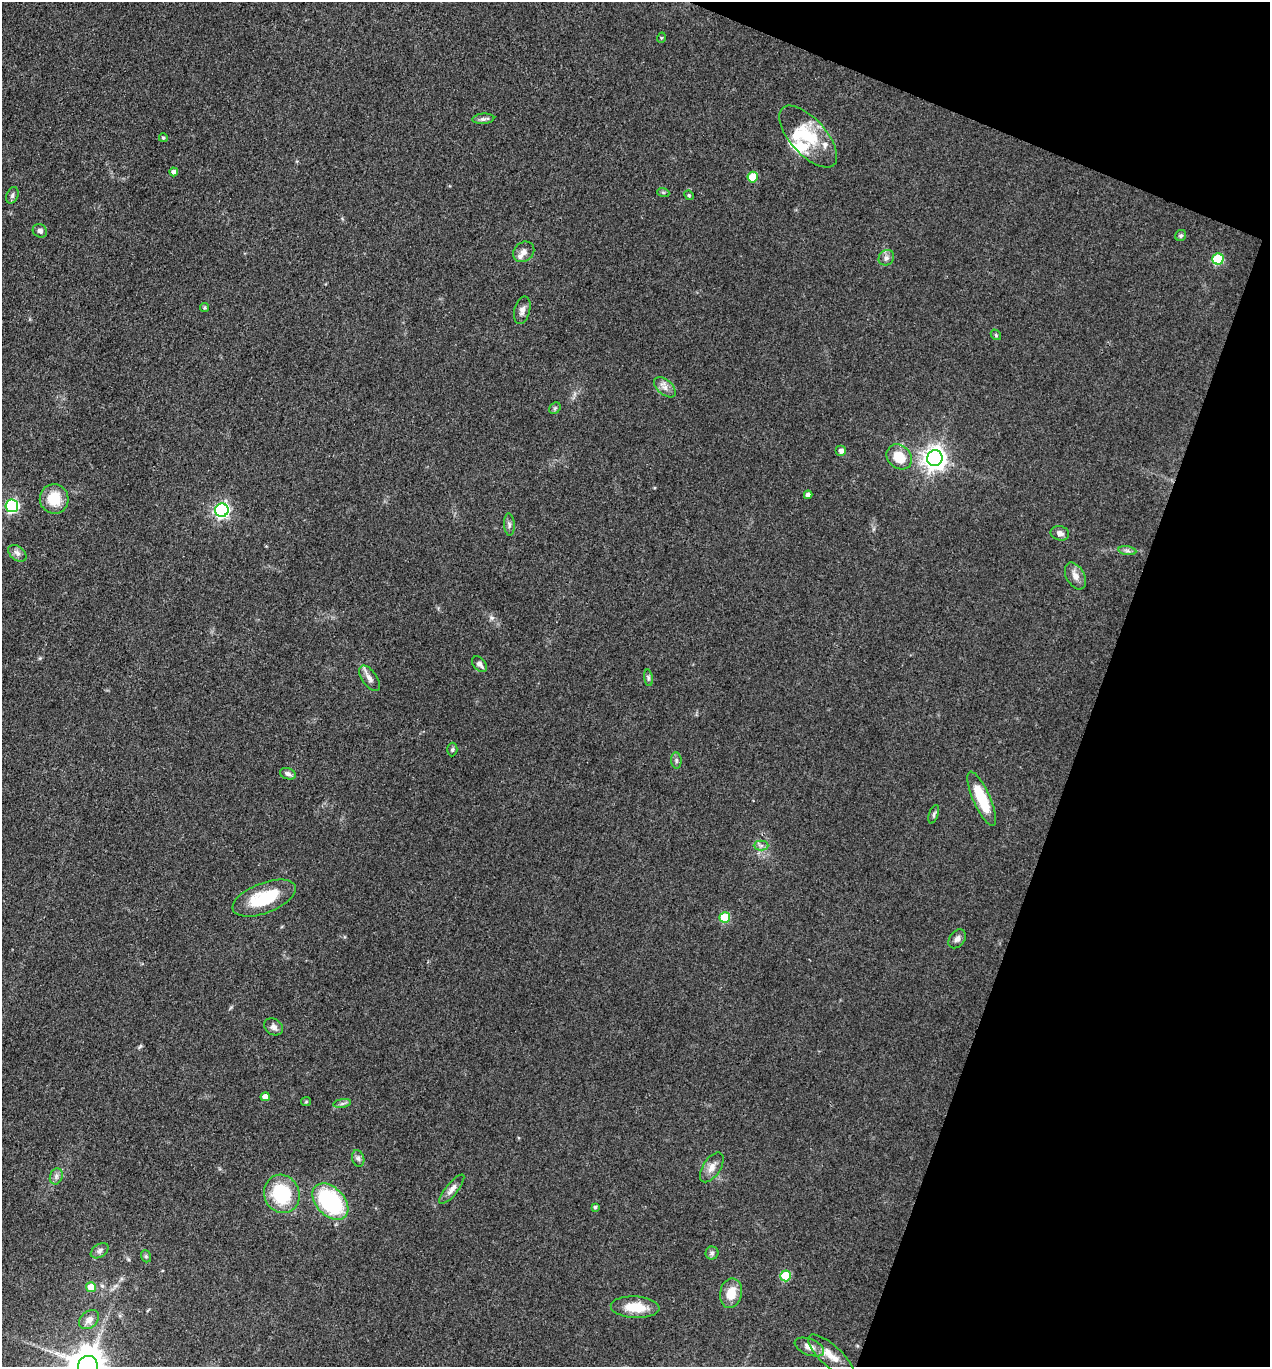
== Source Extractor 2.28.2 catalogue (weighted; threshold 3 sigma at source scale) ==
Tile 8 of 4 x 4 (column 4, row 2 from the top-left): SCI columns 4071-5338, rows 2731-4095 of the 5474 x 5460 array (HDU 1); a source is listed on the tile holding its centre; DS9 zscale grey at full resolution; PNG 1272 x 1369 px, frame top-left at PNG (2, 2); each listed source drawn as its Kron ellipse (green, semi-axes under 4 px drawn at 4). Shown black and unused: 18% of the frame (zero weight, under 3 of 4 exposures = <1% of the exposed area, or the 3 px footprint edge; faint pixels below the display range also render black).
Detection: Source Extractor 2.28.2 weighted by HDU 2 'WHT'; one run over the whole footprint, this tile lists its part. Background 0.0922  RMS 0.0059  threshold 0.0264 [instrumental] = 3 sigma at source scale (4.5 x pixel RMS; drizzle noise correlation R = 1.50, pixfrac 1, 0.05/0.05 arcsec/px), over >= 5 px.
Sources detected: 69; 4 inside a brighter listed object's ellipse — not listed separately; the other 65 listed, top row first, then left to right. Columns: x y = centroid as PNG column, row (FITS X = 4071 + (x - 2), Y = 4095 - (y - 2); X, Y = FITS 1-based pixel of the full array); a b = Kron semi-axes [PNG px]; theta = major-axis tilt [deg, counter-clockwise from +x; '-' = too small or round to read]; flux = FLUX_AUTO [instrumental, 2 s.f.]
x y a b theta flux
661 38 5 3 - 0.62
483 119 11 5 5 1.8
808 137 38 18 -48 27
163 138 4 4 - 0.86
174 172 4 4 - 2
753 177 5 5 - 14
663 192 6 4 -19 0.82
12 195 8 5 69 1.7
689 195 5 4 - 0.76
40 231 7 6 - 1.9
1181 235 6 5 - 1.2
524 252 11 9 41 3.4
886 258 8 7 - 2
1218 259 5 5 - 31
205 308 4 4 - 0.9
522 310 14 8 76 3.1
996 335 6 4 -50 0.79
665 387 13 7 -41 3.6
555 408 6 5 - 0.99
841 451 5 5 - 2.4
899 457 14 11 -43 13
935 458 8 7 - 470
808 495 4 4 - 2.4
54 499 15 14 - 14
12 506 6 6 - 93
222 510 7 6 - 150
509 525 11 5 -85 1.7
1060 533 9 7 -12 2.9
1127 551 9 4 -8 1.6
17 553 10 7 -38 2.5
1075 576 14 9 -61 4.6
479 664 9 6 -47 2.3
370 678 15 7 -55 3.5
648 678 8 4 -82 1.2
452 750 7 5 87 0.96
676 760 8 5 -85 1.3
288 774 8 5 -18 1.9
982 799 29 8 -66 21
934 814 10 4 71 1.2
761 846 7 5 0 1.6
264 898 33 15 21 26
725 917 5 5 - 25
957 939 10 7 53 2.4
274 1027 10 7 -32 2.6
265 1097 4 4 - 5.3
306 1102 5 4 - 0.7
342 1103 9 4 9 1.5
358 1158 8 6 -73 1.8
712 1167 17 8 56 4.6
56 1176 8 6 70 1.9
452 1189 18 6 51 3.8
282 1194 19 17 -66 34
330 1202 21 14 -46 62
595 1207 4 3 - 1.1
100 1251 10 6 36 1.9
712 1253 6 6 - 1.5
146 1256 6 5 - 0.96
786 1276 5 5 - 26
91 1287 5 5 - 12
731 1293 15 11 79 9.6
635 1307 24 11 -3 14
89 1320 11 8 41 3.7
809 1347 15 8 -21 4.8
831 1356 29 10 -43 7.9
88 1366 10 10 - 1700
Isophote crosses this tile's border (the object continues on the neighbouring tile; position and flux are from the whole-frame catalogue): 1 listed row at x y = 88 1366